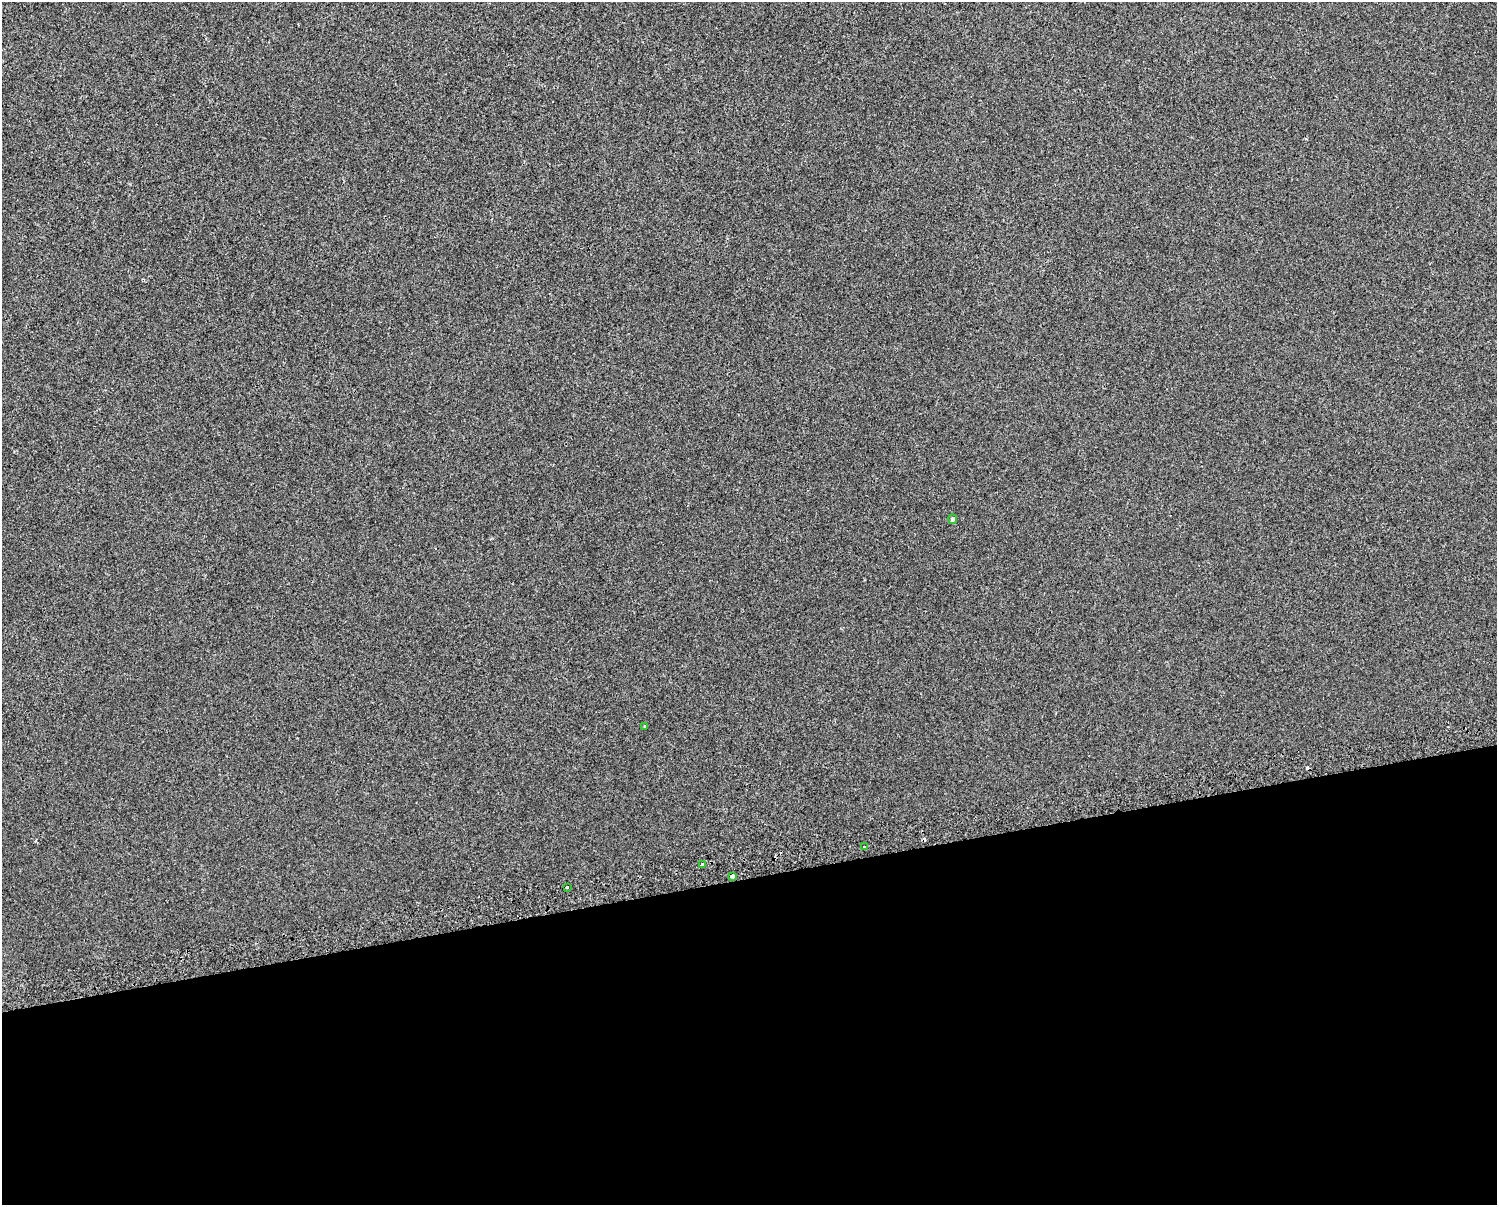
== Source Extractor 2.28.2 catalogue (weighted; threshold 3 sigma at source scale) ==
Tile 11 of 3 x 4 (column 2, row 4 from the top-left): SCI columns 1552-3046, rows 39-1241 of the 4643 x 4891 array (HDU 1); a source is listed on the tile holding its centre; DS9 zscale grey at full resolution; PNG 1499 x 1207 px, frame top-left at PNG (2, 2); each listed source drawn as its Kron ellipse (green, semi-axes under 4 px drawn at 4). Shown black and unused: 27% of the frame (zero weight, under 2 of 3 exposures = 3% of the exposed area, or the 3 px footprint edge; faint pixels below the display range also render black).
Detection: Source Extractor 2.28.2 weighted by HDU 2 'WHT'; one run over the whole footprint, this tile lists its part. Background 0.0013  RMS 0.0053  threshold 0.024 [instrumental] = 3 sigma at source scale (4.5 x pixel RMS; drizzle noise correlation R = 1.50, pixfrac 1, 0.0396/0.0396 arcsec/px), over >= 5 px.
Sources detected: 9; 3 cosmic-ray / hot-pixel residue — neither listed nor drawn; the other 6 listed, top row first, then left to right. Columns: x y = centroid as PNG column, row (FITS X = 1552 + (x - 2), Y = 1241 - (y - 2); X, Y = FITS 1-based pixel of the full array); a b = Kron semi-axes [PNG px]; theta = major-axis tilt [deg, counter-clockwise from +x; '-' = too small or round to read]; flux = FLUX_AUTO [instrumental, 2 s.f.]
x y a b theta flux
953 519 5 4 - 1.3
645 726 3 3 - 1.4
864 847 3 2 - 0.47
702 865 3 3 - 5.4
732 876 4 3 - 7
567 887 3 3 - 0.85
Overlapping masked pixels (flux is a lower limit): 1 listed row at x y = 732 876